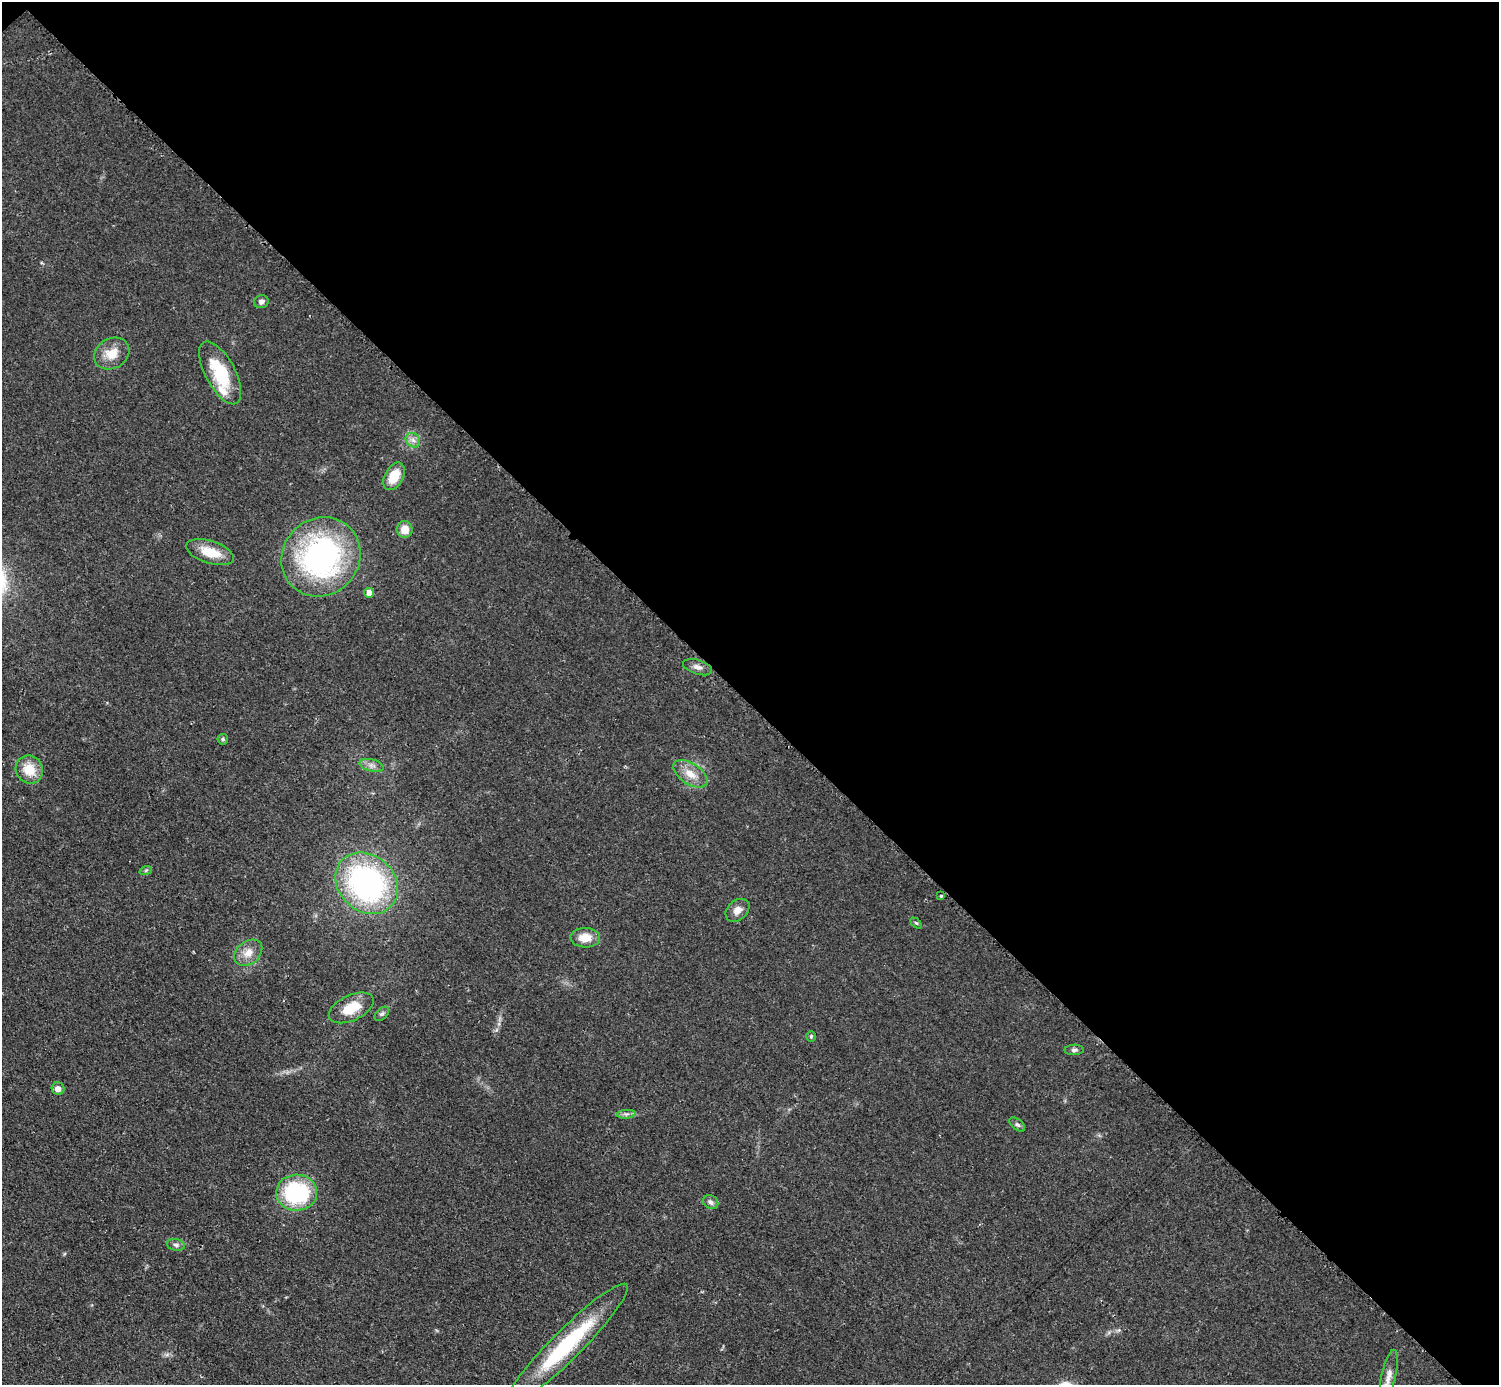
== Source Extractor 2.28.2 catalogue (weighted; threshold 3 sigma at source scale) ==
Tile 3 of 4 x 4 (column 3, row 1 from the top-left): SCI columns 2999-4495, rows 4456-5838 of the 5993 x 5993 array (HDU 1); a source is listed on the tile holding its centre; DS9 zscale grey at full resolution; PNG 1501 x 1387 px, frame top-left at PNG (2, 2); each listed source drawn as its Kron ellipse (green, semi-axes under 4 px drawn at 4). Shown black and unused: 51% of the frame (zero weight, under 2 of 3 exposures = <1% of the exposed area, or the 3 px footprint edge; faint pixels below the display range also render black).
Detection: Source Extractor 2.28.2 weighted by HDU 2 'WHT'; one run over the whole footprint, this tile lists its part. Background 0.0509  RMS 0.0071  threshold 0.0321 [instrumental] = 3 sigma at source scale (4.5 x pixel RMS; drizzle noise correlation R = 1.50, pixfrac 1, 0.05/0.05 arcsec/px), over >= 5 px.
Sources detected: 34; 1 inside a brighter listed object's ellipse — not listed separately; the other 33 listed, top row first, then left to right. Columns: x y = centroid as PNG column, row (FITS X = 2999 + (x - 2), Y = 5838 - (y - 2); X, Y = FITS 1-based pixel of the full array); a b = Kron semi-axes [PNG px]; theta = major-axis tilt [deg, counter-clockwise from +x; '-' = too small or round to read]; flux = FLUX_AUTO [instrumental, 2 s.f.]
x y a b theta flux
261 302 7 6 - 2.5
112 354 18 15 30 13
220 373 35 15 -62 35
413 440 8 6 -44 3.2
394 476 15 9 62 15
405 529 8 8 - 9.1
210 552 25 11 -17 16
321 557 41 38 47 170
369 593 5 5 - 5.6
698 667 15 7 -17 3.9
223 739 5 5 - 1.3
371 765 12 6 -13 3.5
29 770 14 13 - 15
690 774 19 10 -33 10
146 870 6 4 19 1
367 883 34 28 -42 180
941 896 3 3 - 1.4
737 910 13 9 42 5.6
916 923 6 4 -44 0.9
585 938 15 9 -1 11
248 953 16 11 39 8
351 1008 24 12 25 18
382 1014 8 5 44 1.7
811 1036 5 4 - 0.97
1074 1050 9 5 1 1.9
58 1089 6 6 - 4.1
626 1114 9 4 5 2
1017 1125 9 5 -40 1.8
297 1193 20 18 3 68
711 1202 8 6 -35 2.3
176 1245 9 6 -11 2.3
567 1345 85 15 45 69
1389 1376 26 7 78 6.8